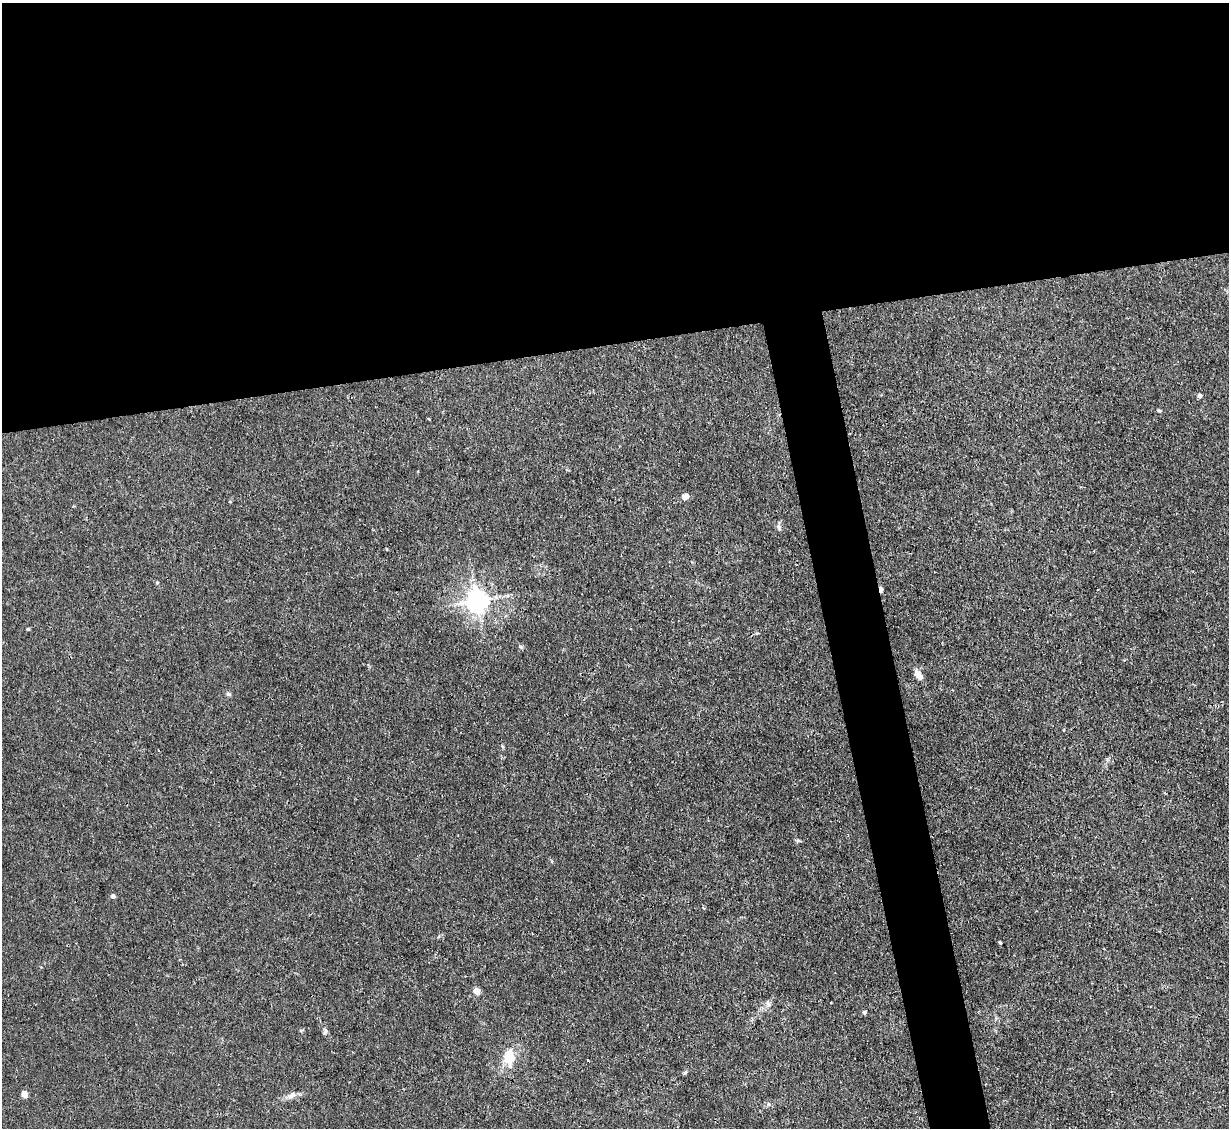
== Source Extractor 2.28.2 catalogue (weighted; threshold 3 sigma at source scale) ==
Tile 2 of 4 x 4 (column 2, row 1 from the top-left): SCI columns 1228-2454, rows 3626-4751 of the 4909 x 4883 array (HDU 1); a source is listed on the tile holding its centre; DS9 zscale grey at full resolution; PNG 1231 x 1130 px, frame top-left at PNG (2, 3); no overlay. Shown black and unused: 34% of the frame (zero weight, under 3 of 4 exposures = <1% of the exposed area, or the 3 px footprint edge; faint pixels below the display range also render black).
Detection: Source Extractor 2.28.2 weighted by HDU 2 'WHT'; one run over the whole footprint, this tile lists its part. Background 0.0346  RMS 0.003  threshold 0.0135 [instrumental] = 3 sigma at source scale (4.5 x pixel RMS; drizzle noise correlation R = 1.50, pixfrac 1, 0.05/0.05 arcsec/px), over >= 5 px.
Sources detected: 22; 1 cosmic-ray / hot-pixel residue — not listed; the other 21 listed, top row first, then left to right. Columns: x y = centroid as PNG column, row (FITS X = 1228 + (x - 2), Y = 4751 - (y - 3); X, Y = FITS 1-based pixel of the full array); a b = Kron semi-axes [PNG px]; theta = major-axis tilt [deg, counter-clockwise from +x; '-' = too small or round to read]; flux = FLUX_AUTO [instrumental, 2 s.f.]
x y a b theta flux
1200 396 5 4 - 1.1
1159 411 6 4 -2 0.36
685 497 4 4 - 4.4
779 527 9 6 -63 0.92
157 582 5 4 - 0.34
477 601 7 7 - 240
28 629 4 4 - 0.38
521 647 6 4 -43 0.45
918 675 13 7 -56 2.6
228 694 6 6 - 0.57
798 841 8 4 -8 0.47
113 896 4 4 - 1.3
1000 943 3 3 - 0.52
476 991 5 5 - 3.7
768 1004 8 6 -73 0.94
864 1012 5 5 - 0.51
325 1031 10 5 85 0.78
509 1057 16 11 -88 7.7
24 1094 6 5 - 2.2
292 1095 13 6 38 1.5
768 1104 5 3 - 0.39
Overlapping masked pixels (flux is a lower limit): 1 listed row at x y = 477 601